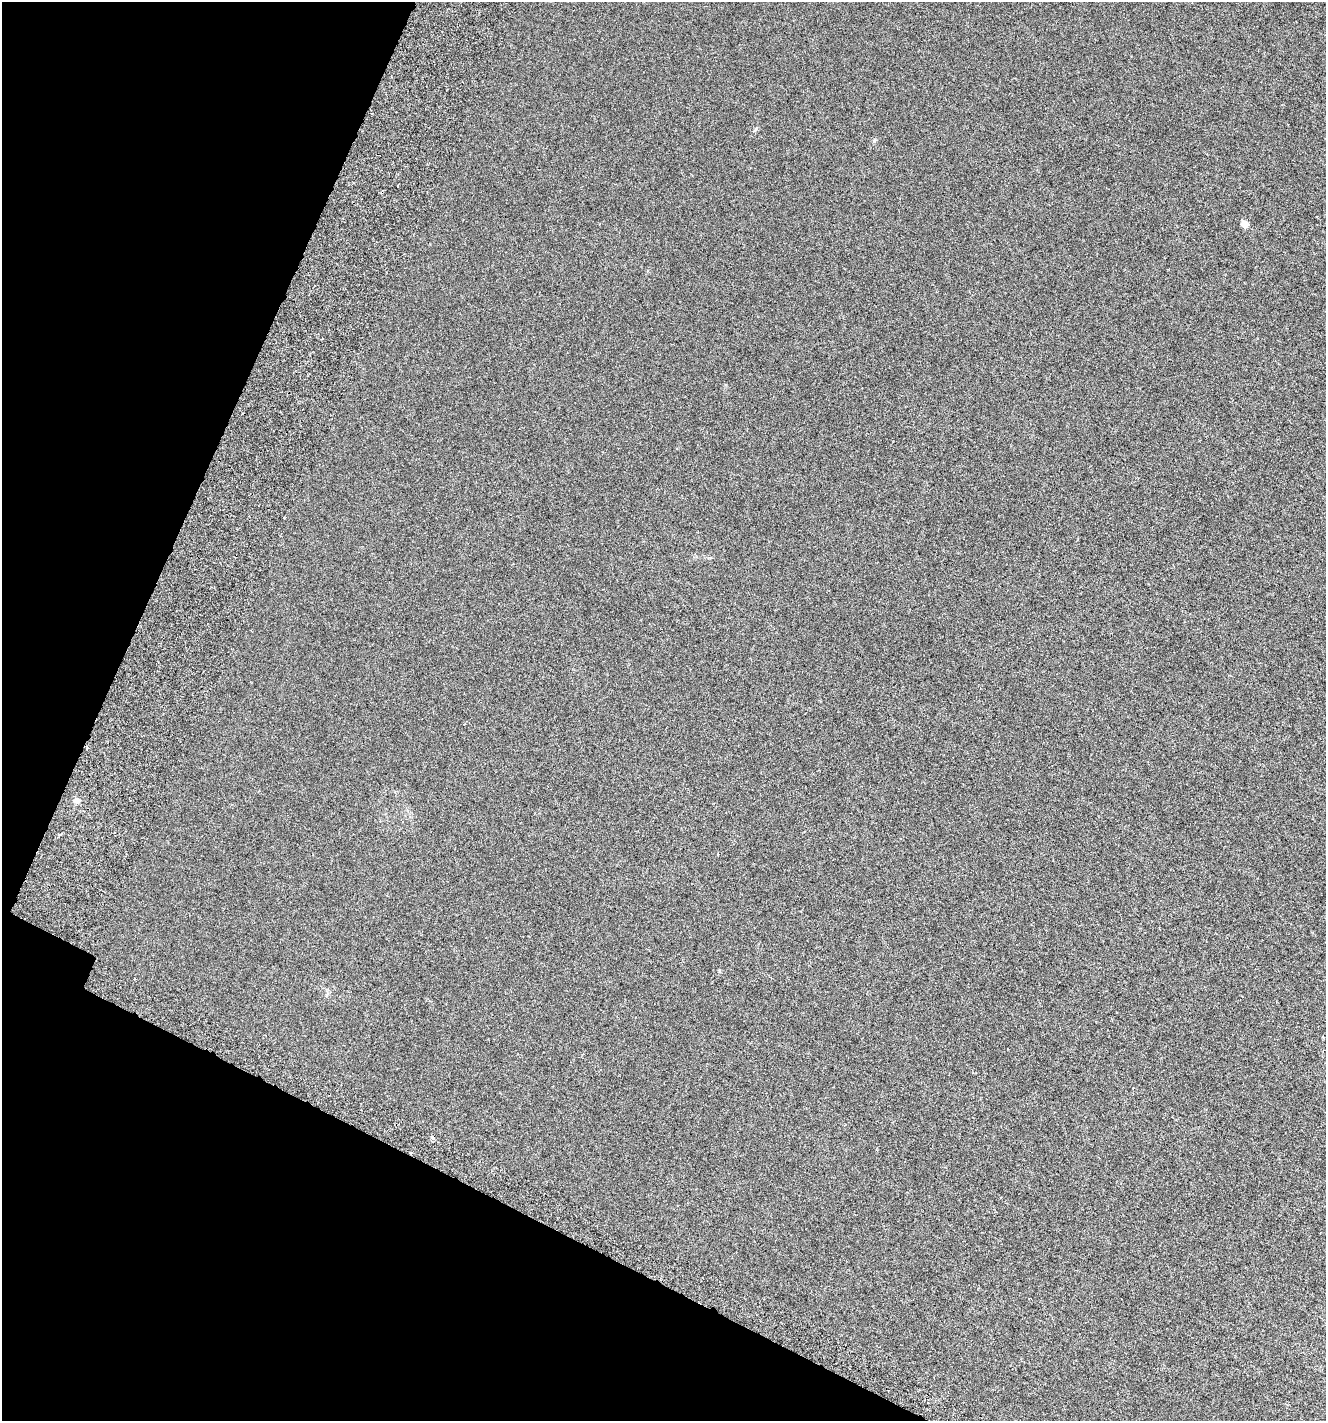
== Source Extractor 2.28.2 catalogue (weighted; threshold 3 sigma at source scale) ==
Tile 9 of 4 x 4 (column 1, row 3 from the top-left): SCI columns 319-1642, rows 1502-2920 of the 5999 x 5830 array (HDU 1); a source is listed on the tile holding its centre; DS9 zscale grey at full resolution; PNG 1328 x 1423 px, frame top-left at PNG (2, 2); no overlay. Shown black and unused: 22% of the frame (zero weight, under 3 of 6 exposures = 6% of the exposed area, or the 3 px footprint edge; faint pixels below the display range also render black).
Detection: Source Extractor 2.28.2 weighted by HDU 2 'WHT'; one run over the whole footprint, this tile lists its part. Background 0.00157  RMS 0.0016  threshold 0.00641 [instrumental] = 3 sigma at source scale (4.09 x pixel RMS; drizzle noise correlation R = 1.36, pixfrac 0.8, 0.0396/0.0396 arcsec/px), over >= 5 px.
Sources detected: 5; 1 cosmic-ray / hot-pixel residue — not listed; the other 4 listed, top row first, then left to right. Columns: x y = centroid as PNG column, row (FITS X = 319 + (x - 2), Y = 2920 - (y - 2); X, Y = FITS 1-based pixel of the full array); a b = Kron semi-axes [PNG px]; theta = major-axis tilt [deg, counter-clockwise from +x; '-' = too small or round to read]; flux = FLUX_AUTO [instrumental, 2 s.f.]
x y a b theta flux
1245 224 5 5 - 1.8
87 748 4 3 - 0.14
77 800 7 7 - 0.6
60 834 5 3 - 0.19